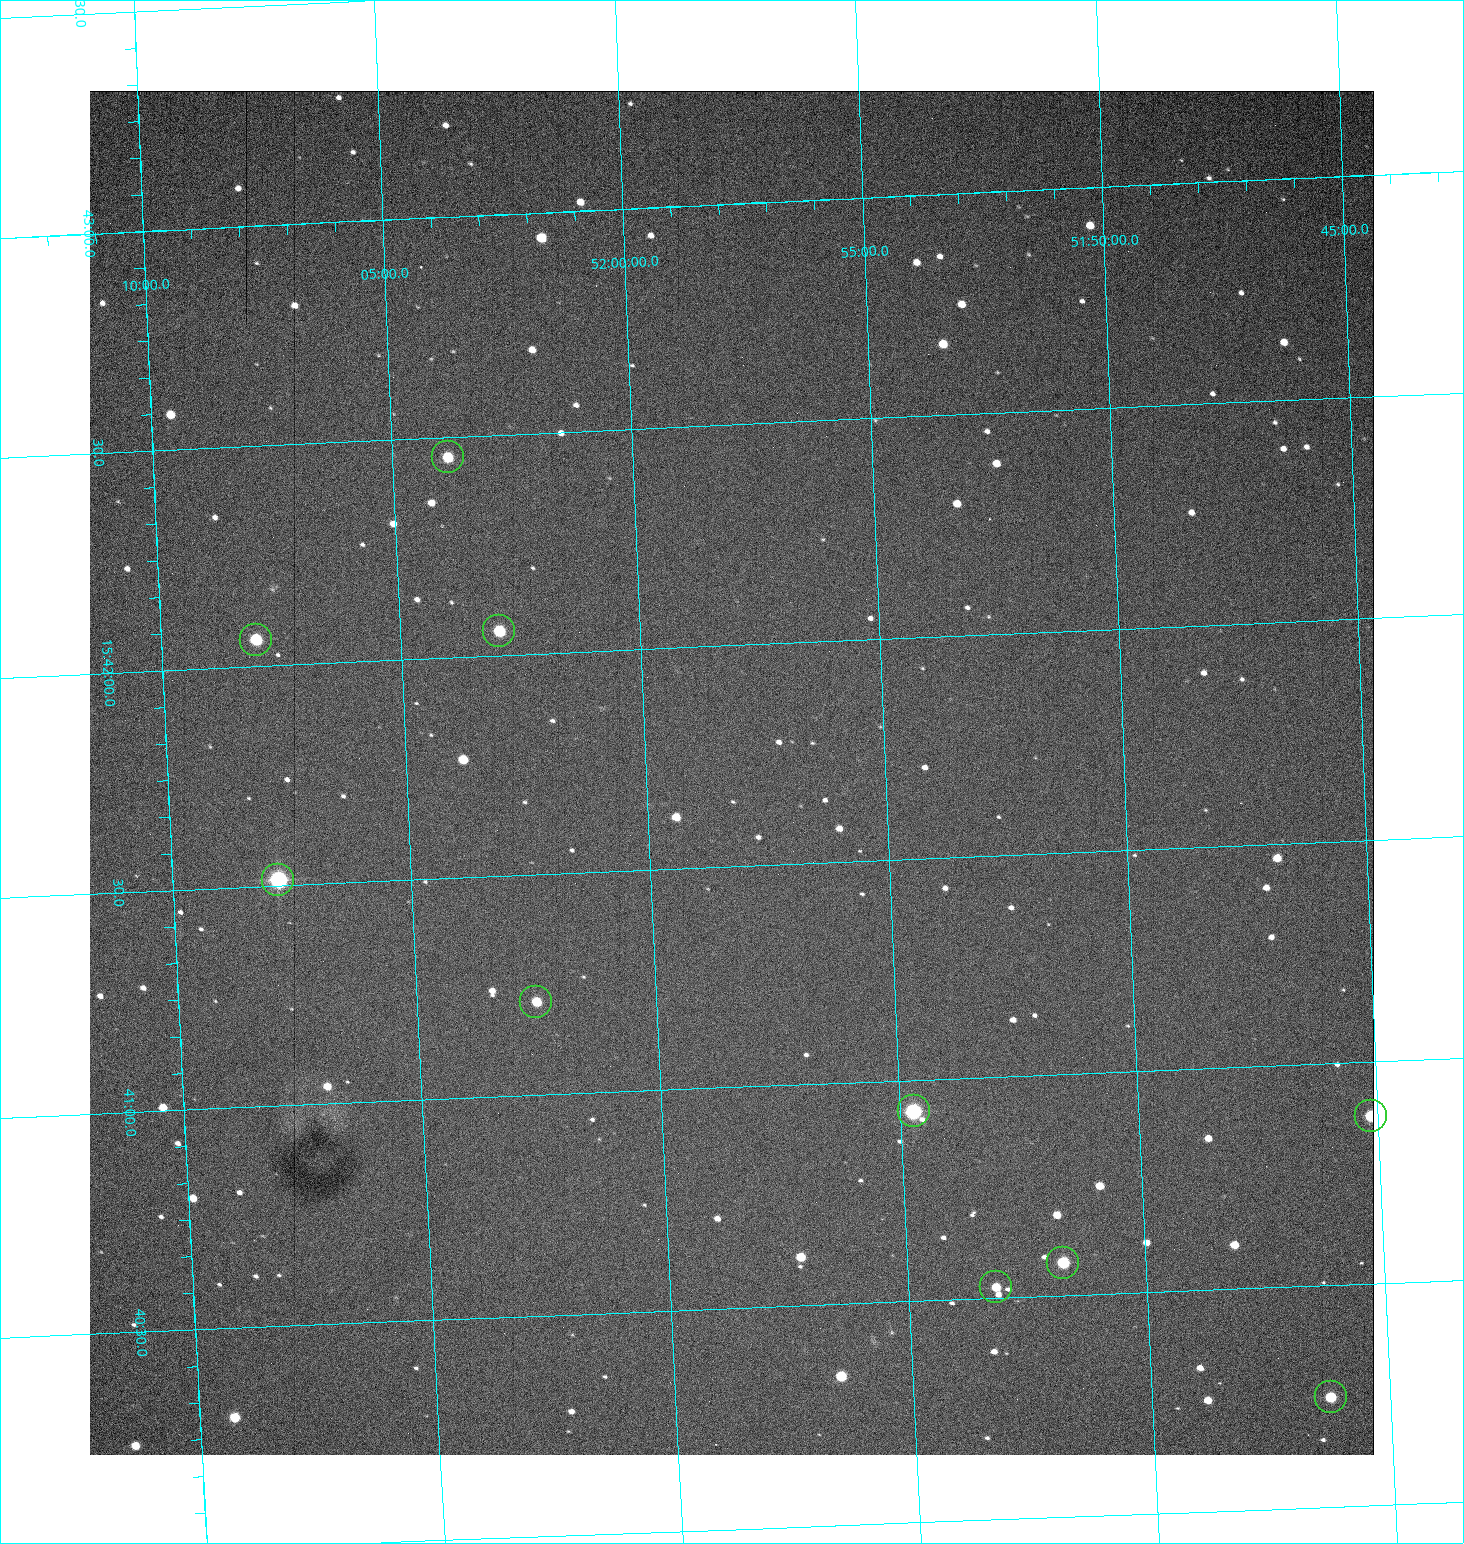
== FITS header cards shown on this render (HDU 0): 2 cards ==
NAXIS1  =                 1284 / length of data axis 1
NAXIS2  =                 1364 / length of data axis 2

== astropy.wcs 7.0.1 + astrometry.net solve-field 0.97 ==
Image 1284 x 1364 px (HDU 0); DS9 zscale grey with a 90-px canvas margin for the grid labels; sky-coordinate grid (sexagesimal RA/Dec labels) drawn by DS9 from the SOLVED WCS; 10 Tycho-2 reference stars matched to detected sources circled (green)
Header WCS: RA---TAN/DEC--TAN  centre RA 15:41:43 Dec +51:58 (235.43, +51.97 deg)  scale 1.26 arcsec/px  FOV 26.9' x 28.5'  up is +93 deg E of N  parity flipped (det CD > 0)
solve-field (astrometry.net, Tycho-2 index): VERIFIED the header's WCS against the Tycho-2 star catalogue (10 matches, 0 conflicts) and refined it, rather than solving blind
Solved WCS: RA---TAN-SIP/DEC--TAN-SIP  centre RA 15:41:43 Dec +51:58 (235.43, +51.97 deg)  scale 1.25 arcsec/px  FOV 26.9' x 28.6'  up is +92 deg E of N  parity flipped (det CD > 0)
The solver's refit moves the header's centre by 1 arcsec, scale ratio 0.9994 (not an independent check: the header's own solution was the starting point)
Tycho-2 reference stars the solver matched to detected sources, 10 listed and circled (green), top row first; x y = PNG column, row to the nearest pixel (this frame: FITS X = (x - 90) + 1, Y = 1364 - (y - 91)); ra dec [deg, ICRS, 3 dp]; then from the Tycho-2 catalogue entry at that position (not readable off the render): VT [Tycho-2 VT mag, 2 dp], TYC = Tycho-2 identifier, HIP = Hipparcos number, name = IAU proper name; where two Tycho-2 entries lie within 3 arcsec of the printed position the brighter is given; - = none
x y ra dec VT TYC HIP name
448 457 235.614 +52.064 11.61 3489-1132-1 - -
499 631 235.514 +52.049 11.19 3489-1407-1 - -
256 640 235.515 +52.133 11.12 3489-1380-1 - -
278 880 235.378 +52.130 9.31 3489-1322-1 76850 -
536 1002 235.303 +52.042 11.52 3489-958-1 - -
914 1111 235.232 +51.912 9.59 3489-824-1 - -
1371 1116 235.219 +51.752 10.98 3489-1435-1 - -
1063 1263 235.143 +51.862 10.97 3489-1016-1 - -
996 1287 235.131 +51.886 12.29 3489-908-1 - -
1331 1397 235.062 +51.771 11.53 3489-1453-1 - -